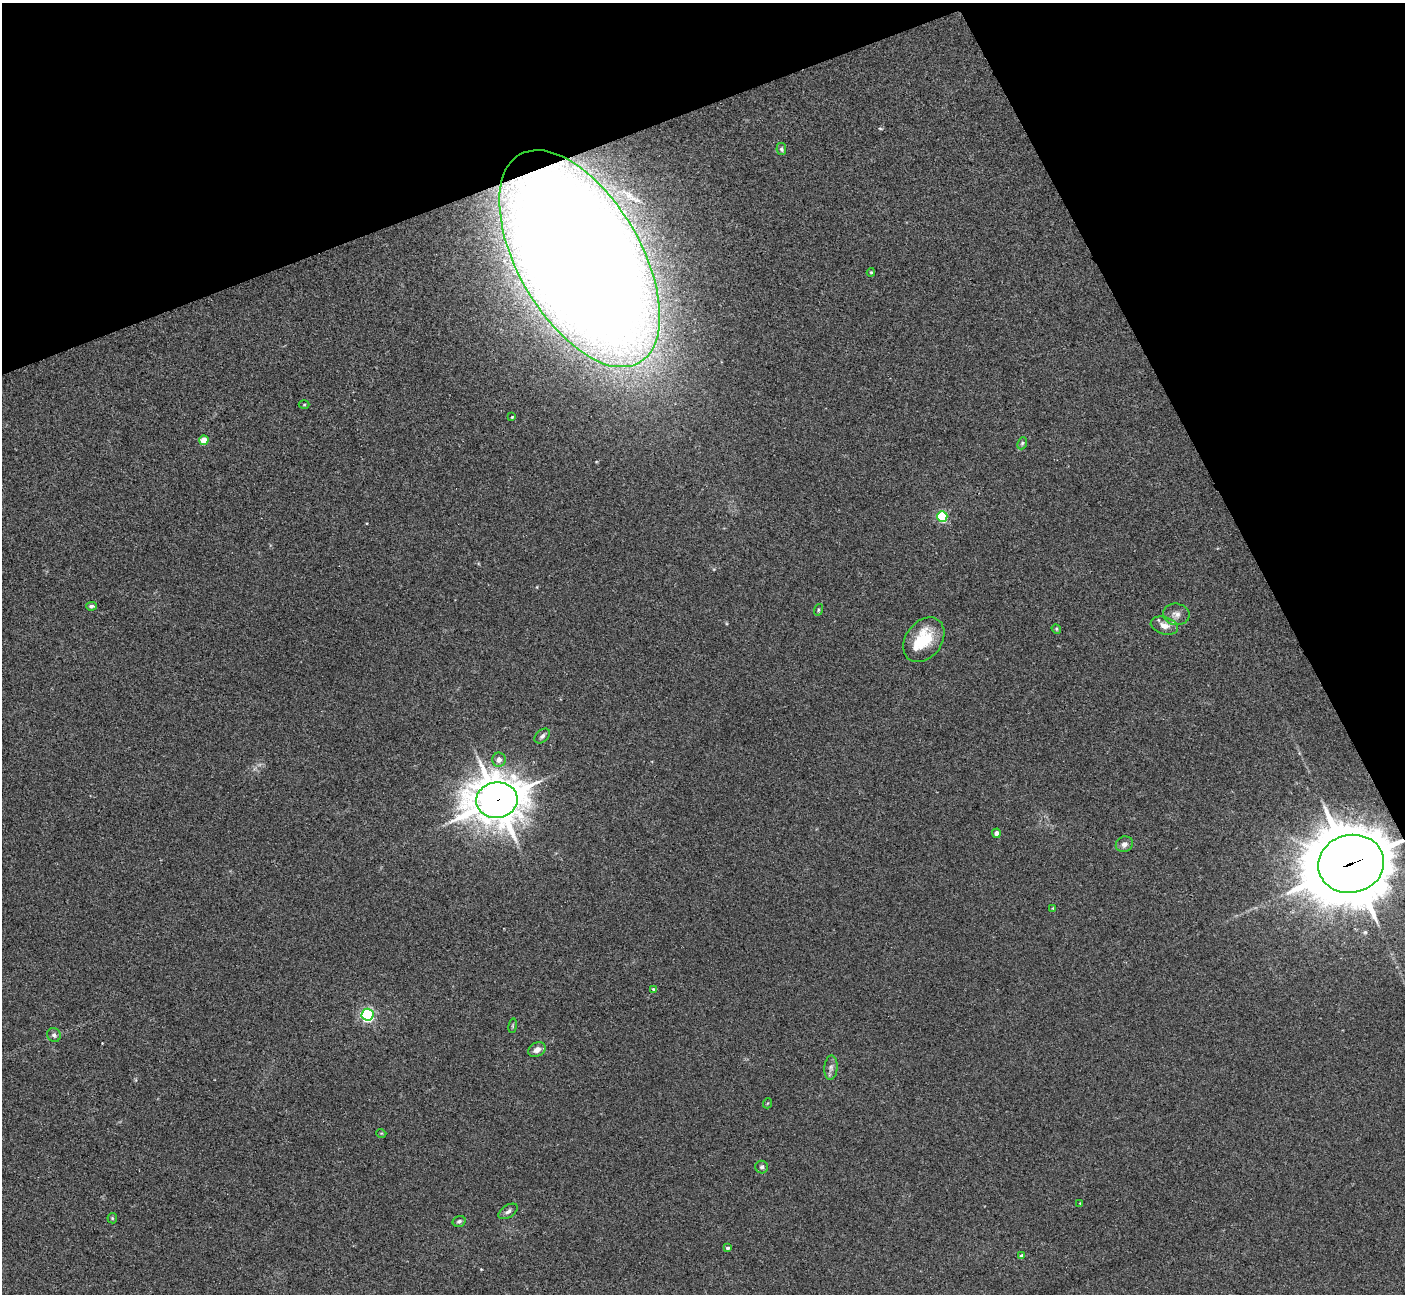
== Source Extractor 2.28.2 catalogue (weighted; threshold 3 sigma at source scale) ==
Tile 3 of 4 x 4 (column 3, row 1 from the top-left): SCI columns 2849-4251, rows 4060-5351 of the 5684 x 5663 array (HDU 1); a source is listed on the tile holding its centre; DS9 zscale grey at full resolution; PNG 1407 x 1296 px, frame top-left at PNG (2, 3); each listed source drawn as its Kron ellipse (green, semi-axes under 4 px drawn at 4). Shown black and unused: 20% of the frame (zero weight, under 2 of 3 exposures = <1% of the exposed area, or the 3 px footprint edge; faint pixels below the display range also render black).
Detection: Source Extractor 2.28.2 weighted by HDU 2 'WHT'; one run over the whole footprint, this tile lists its part. Background 0.0444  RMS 0.0076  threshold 0.0341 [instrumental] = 3 sigma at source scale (4.5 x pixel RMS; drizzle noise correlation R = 1.50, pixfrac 1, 0.05/0.05 arcsec/px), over >= 5 px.
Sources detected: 38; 2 inside a brighter listed object's ellipse — not listed separately; the other 36 listed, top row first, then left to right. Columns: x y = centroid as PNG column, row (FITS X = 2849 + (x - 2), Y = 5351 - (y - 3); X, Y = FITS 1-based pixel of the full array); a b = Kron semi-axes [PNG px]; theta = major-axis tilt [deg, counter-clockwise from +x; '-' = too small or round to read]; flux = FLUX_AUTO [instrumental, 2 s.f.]
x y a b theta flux
781 149 6 5 - 1.4
579 259 120 61 -60 3200
871 272 4 3 - 0.88
304 405 5 3 - 0.81
512 417 3 3 - 0.93
204 440 4 4 - 14
1022 443 6 4 67 1.2
942 516 5 5 - 66
91 606 5 4 - 1.8
818 610 6 3 72 0.93
1176 614 13 11 -9 5.2
1164 626 14 8 -16 6.4
1056 629 5 4 - 0.89
924 640 24 18 53 30
542 736 9 6 42 2.3
499 760 7 7 - 4.1
497 800 21 17 8 2300
996 833 4 4 - 4
1124 844 9 7 22 3.9
1351 864 33 29 12 6500
1053 908 4 3 - 0.58
654 989 4 3 - 3.8
367 1015 6 6 - 130
513 1026 7 3 82 0.95
54 1035 7 6 - 2
537 1050 9 6 29 4.4
831 1068 12 6 85 3.3
768 1103 5 3 - 0.65
381 1133 5 3 - 0.64
762 1167 6 6 - 2
1080 1203 3 3 - 0.5
508 1211 11 6 33 2.7
112 1218 5 5 - 0.97
459 1221 6 5 - 1.8
728 1248 4 3 - 1.4
1022 1256 4 3 - 2.5
Overlapping masked pixels (flux is a lower limit): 3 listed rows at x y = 579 259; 497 800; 1351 864